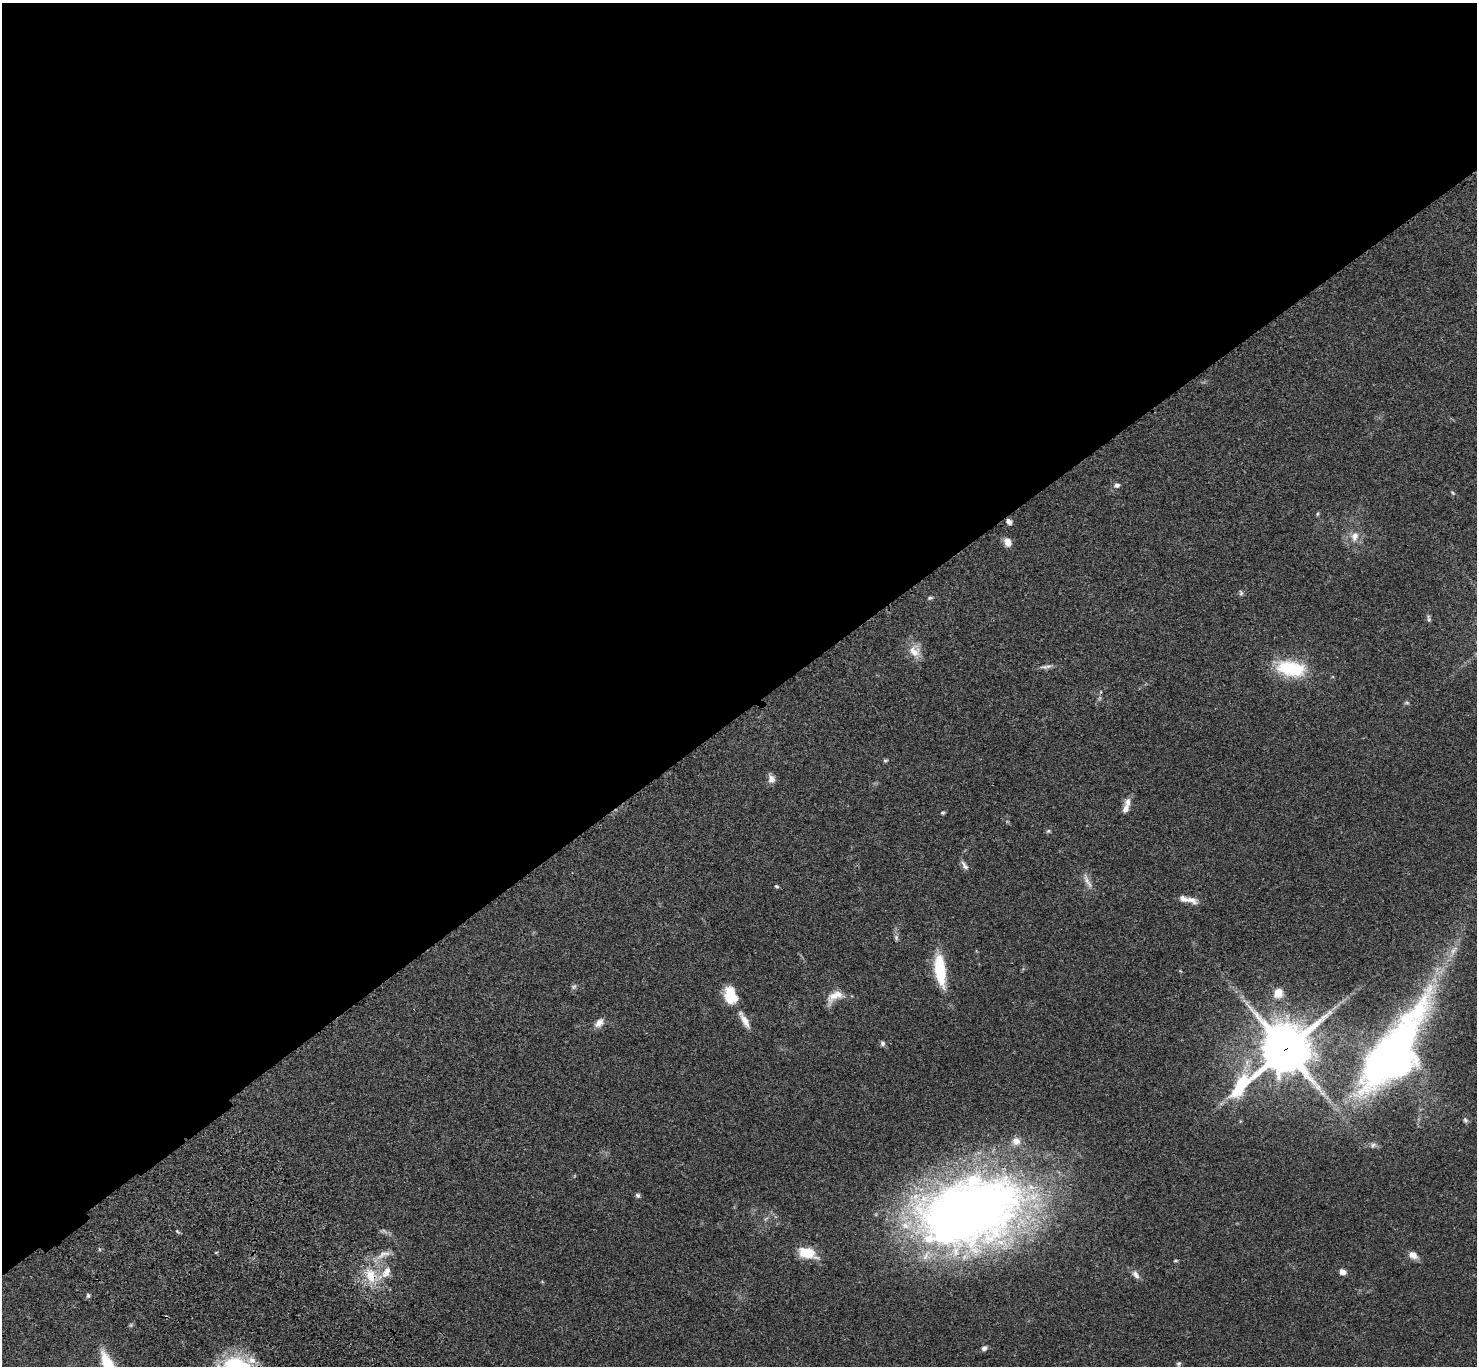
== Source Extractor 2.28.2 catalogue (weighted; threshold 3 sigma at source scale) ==
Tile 2 of 4 x 4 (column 2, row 1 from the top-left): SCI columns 1576-3050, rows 4335-5698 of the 6104 x 6081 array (HDU 1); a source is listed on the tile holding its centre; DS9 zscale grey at full resolution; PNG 1479 x 1368 px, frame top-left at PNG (2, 3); no overlay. Shown black and unused: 52% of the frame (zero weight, under 3 of 4 exposures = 6% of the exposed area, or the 3 px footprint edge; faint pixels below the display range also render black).
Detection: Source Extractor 2.28.2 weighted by HDU 2 'WHT'; one run over the whole footprint, this tile lists its part. Background 0.0494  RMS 0.0056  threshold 0.0251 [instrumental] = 3 sigma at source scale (4.5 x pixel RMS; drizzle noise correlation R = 1.50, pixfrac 1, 0.05/0.05 arcsec/px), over >= 5 px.
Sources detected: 60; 1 too faint to see at this stretch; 1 inside a brighter object's white glare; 1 cosmic-ray / hot-pixel residue — not listed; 4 inside a brighter listed object's ellipse — not listed separately; the other 53 listed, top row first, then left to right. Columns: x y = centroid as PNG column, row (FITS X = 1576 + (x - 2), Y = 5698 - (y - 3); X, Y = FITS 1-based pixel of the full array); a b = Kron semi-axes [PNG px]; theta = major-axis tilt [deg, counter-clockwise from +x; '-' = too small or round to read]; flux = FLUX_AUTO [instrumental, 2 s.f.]
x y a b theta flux
1117 485 8 6 2 1.9
1453 493 7 4 -45 0.72
1318 514 5 4 - 0.73
1009 522 8 6 -49 2
1355 536 14 10 77 5.3
1008 542 10 8 -68 4.4
1241 593 8 5 -80 1.1
930 598 7 5 10 0.99
1429 619 10 4 -80 1.2
915 651 18 16 -62 7.3
1048 666 11 6 9 2
1290 668 32 16 -11 34
1101 692 6 4 89 0.63
1407 703 7 4 -6 0.87
885 760 6 4 7 0.8
771 779 12 8 -75 3
1128 802 11 9 88 3.2
943 813 6 4 0 0.69
1048 831 6 5 - 0.88
964 865 14 6 -59 2.2
1087 881 27 6 -60 3.8
776 886 6 4 -30 0.79
1190 900 21 8 -17 4.2
896 938 9 5 -84 1.4
1454 950 17 8 51 5.1
940 970 40 12 -82 24
574 986 8 6 37 1.3
1278 993 12 10 61 6.4
730 995 20 13 -72 16
835 996 25 12 33 7.1
744 1020 27 8 -60 5.3
599 1023 14 9 45 3.9
883 1043 7 6 - 1.4
1285 1049 22 16 40 2500
1395 1059 51 33 33 320
1465 1120 8 6 -61 1.3
1016 1141 10 10 - 4.2
1373 1145 9 7 44 1.6
638 1195 6 5 - 1.2
969 1212 108 63 16 550
177 1231 5 4 - 0.69
807 1253 15 9 -14 17
383 1254 27 9 25 7
1413 1255 11 8 -34 4.2
1175 1261 5 3 - 0.61
386 1272 18 10 60 7.3
1343 1272 7 6 - 2.9
1136 1275 13 7 -56 2.8
371 1276 24 15 -63 16
88 1296 7 5 -76 1
984 1348 7 6 - 1.8
252 1360 13 10 -20 5.7
1178 1364 6 5 - 0.93
Overlapping masked pixels (flux is a lower limit): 3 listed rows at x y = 1009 522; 1285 1049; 371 1276